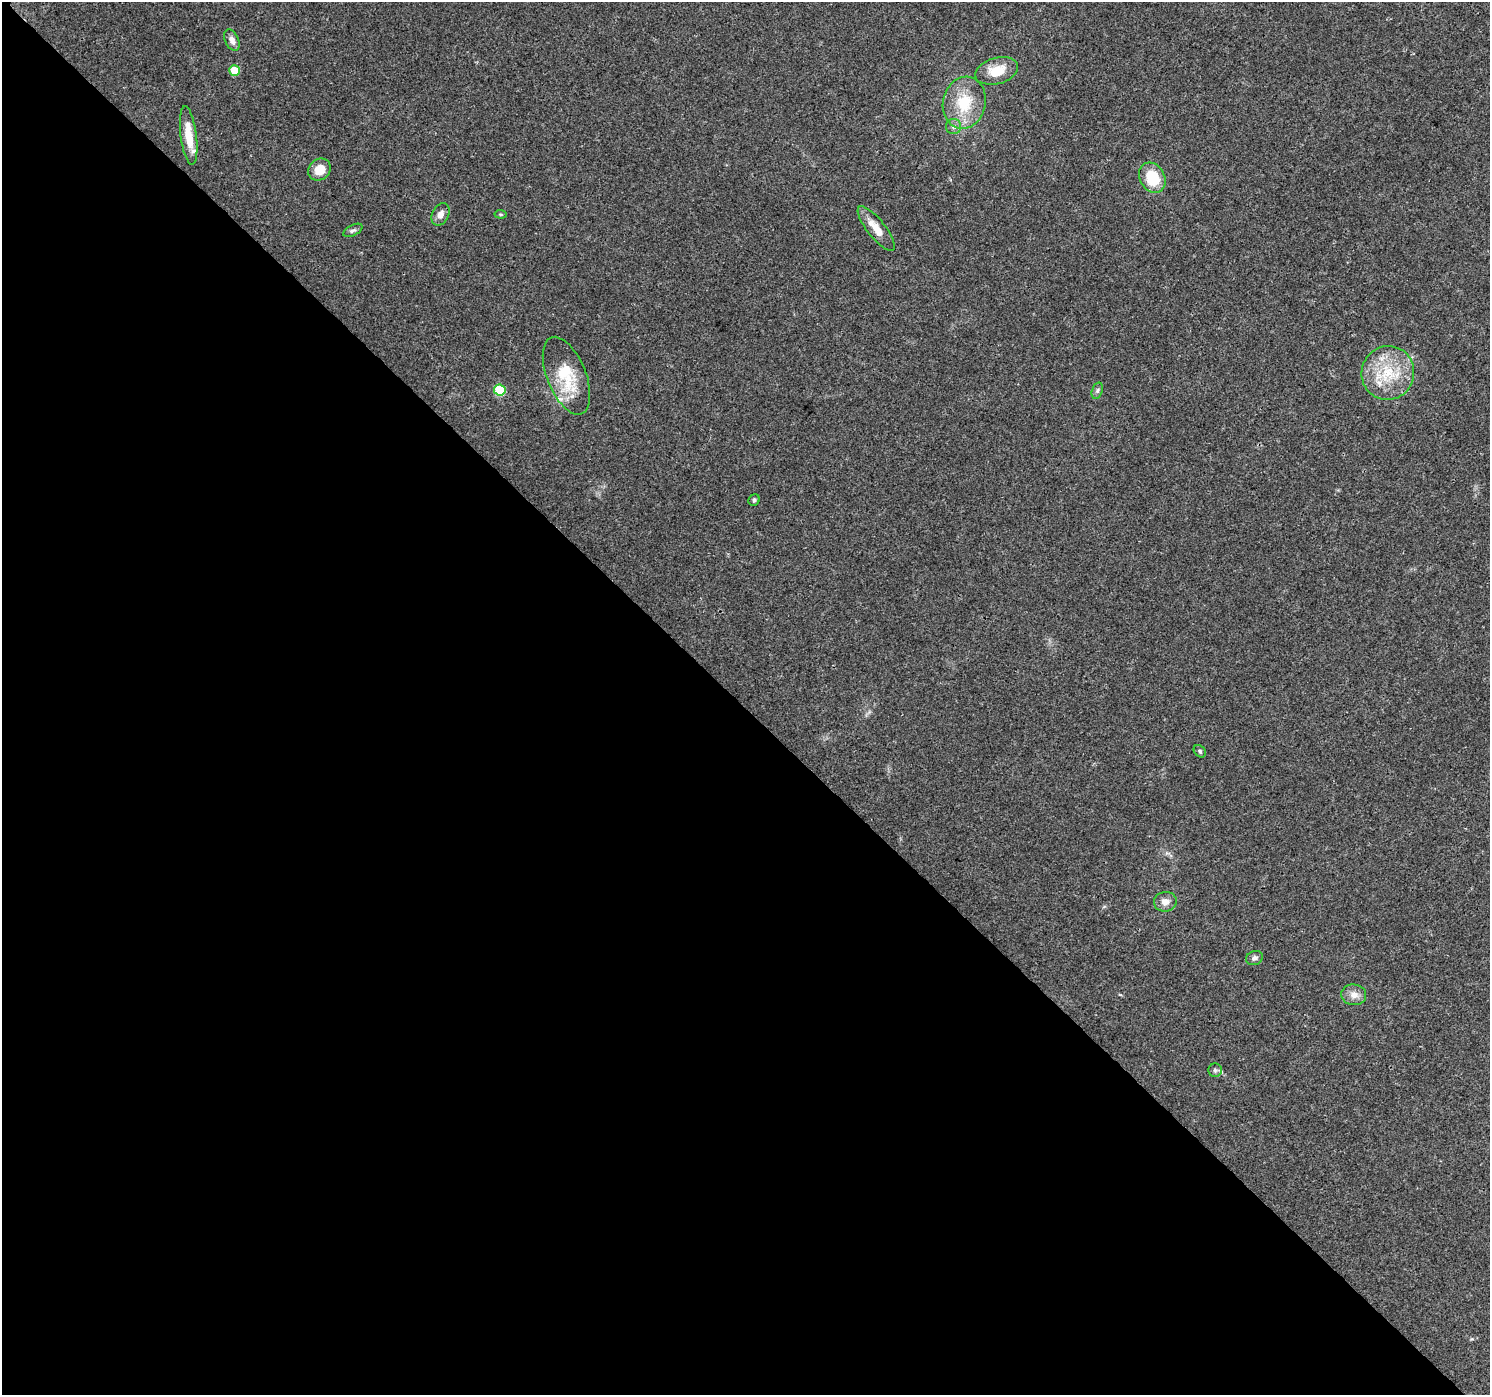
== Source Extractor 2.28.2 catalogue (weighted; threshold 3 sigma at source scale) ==
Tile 9 of 4 x 4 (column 1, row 3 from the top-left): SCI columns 77-1564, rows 1682-3074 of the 6098 x 6083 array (HDU 1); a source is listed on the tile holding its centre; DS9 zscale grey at full resolution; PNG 1492 x 1397 px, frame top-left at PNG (2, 2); each listed source drawn as its Kron ellipse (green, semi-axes under 4 px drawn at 4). Shown black and unused: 49% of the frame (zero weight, under 3 of 4 exposures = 7% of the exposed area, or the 3 px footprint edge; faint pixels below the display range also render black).
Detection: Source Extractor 2.28.2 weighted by HDU 2 'WHT'; one run over the whole footprint, this tile lists its part. Background 0.0386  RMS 0.0038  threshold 0.0172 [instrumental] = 3 sigma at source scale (4.5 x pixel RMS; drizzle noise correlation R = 1.50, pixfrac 1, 0.0396/0.0396 arcsec/px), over >= 5 px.
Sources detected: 24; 2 inside a brighter listed object's ellipse — not listed separately; the other 22 listed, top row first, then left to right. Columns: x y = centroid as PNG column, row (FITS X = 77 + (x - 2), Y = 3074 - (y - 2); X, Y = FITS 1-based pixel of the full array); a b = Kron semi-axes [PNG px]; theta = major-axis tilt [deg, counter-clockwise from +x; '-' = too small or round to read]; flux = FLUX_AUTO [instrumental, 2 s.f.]
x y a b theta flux
232 40 11 6 -64 2
234 70 5 5 - 8.1
997 71 22 13 15 8.2
964 103 26 21 78 15
953 126 7 7 - 1.4
189 136 29 8 -83 8.1
319 170 12 10 40 5.8
1152 178 16 12 -61 13
441 214 12 8 64 2.4
500 214 6 4 -7 0.48
876 229 27 9 -51 5.9
353 230 10 5 28 0.96
1388 373 27 26 - 18
566 376 41 19 -68 16
500 390 6 5 - 24
1097 391 8 5 72 0.93
754 500 6 5 - 0.82
1200 751 7 5 -47 0.73
1165 902 11 10 - 2.8
1254 958 9 7 22 1.2
1354 995 12 10 -5 3
1215 1070 6 6 - 0.9